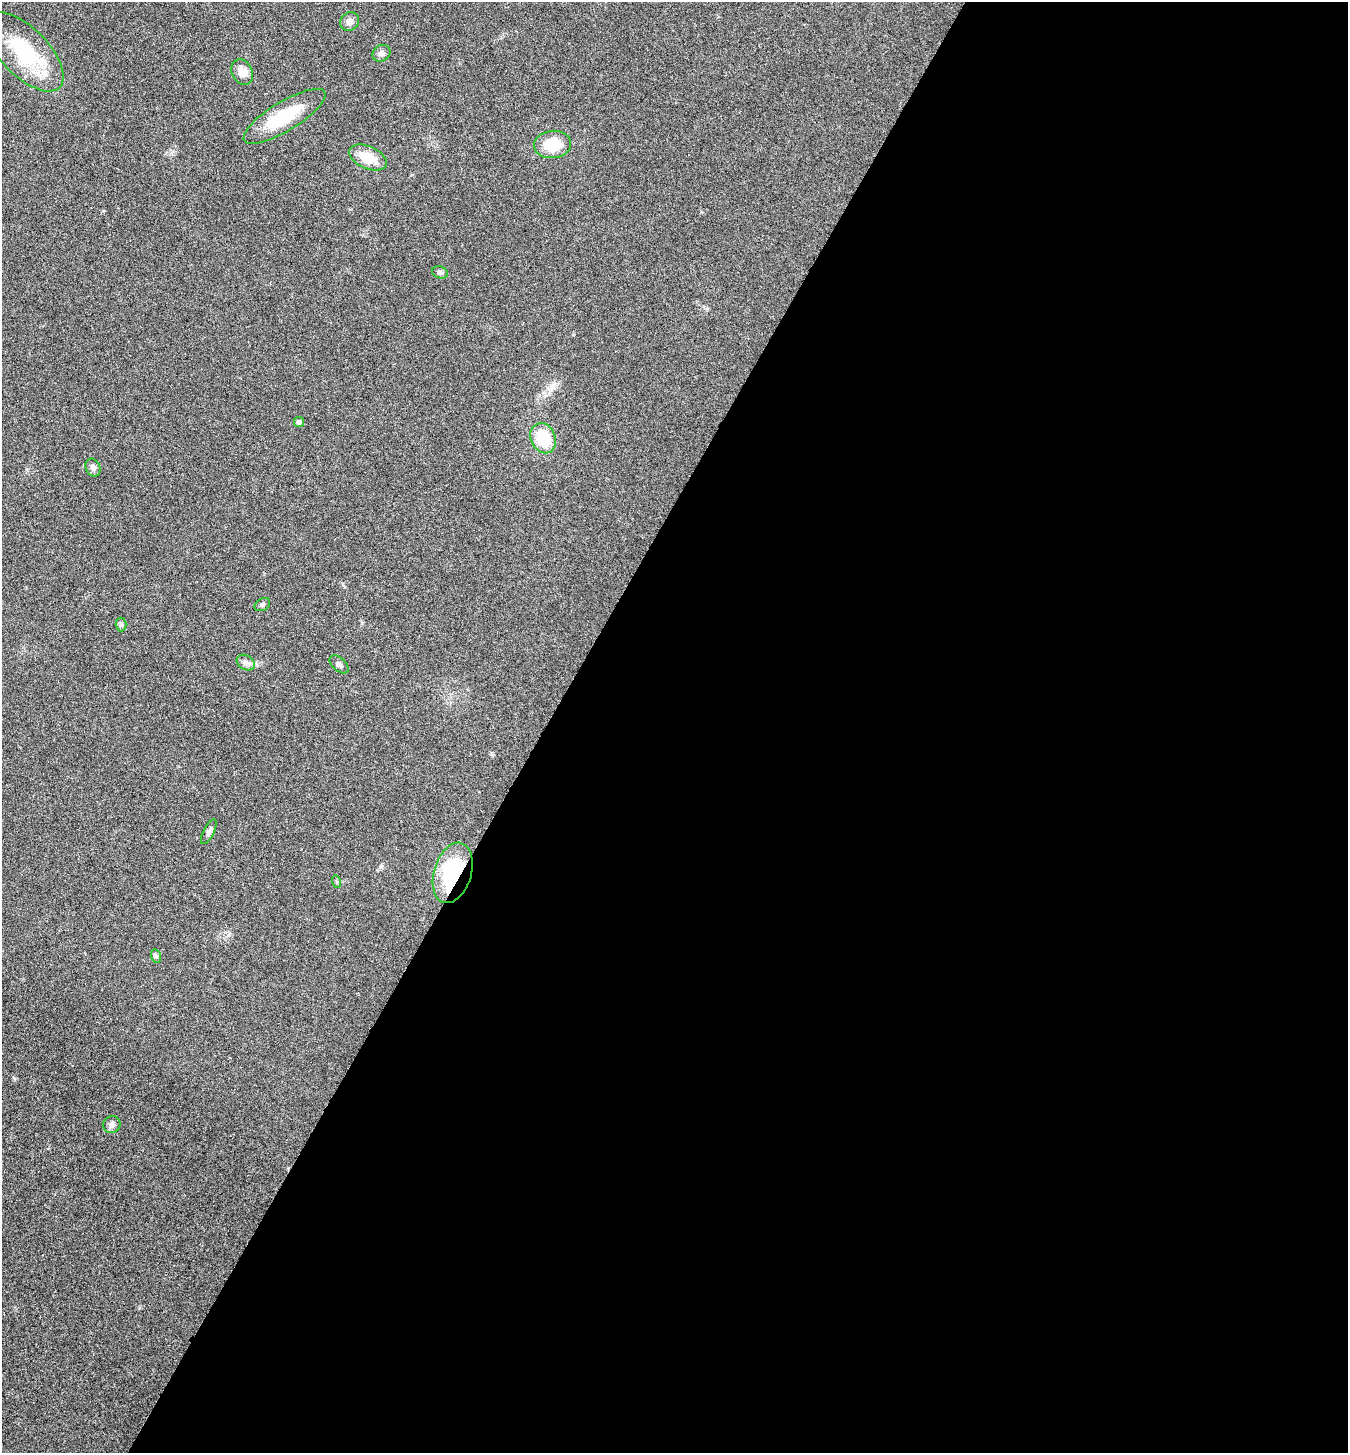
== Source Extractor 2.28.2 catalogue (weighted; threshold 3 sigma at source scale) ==
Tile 12 of 4 x 4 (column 4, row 3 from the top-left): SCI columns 4330-5675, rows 1457-2907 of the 5824 x 5817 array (HDU 1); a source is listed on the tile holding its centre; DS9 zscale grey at full resolution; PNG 1350 x 1455 px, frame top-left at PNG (2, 2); each listed source drawn as its Kron ellipse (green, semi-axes under 4 px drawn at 4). Shown black and unused: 60% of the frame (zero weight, under 3 of 6 exposures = <1% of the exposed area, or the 3 px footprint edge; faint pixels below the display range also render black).
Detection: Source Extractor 2.28.2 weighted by HDU 2 'WHT'; one run over the whole footprint, this tile lists its part. Background 0.0356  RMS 0.0039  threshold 0.0158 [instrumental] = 3 sigma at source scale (4.09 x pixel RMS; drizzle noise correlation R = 1.36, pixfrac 0.8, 0.05/0.05 arcsec/px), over >= 5 px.
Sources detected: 21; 1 inside a brighter listed object's ellipse — not listed separately; the other 20 listed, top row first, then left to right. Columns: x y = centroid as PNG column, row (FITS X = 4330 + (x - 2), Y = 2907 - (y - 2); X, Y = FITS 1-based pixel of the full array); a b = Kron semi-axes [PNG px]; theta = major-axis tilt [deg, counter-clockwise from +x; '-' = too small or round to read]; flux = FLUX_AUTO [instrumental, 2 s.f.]
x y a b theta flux
349 21 10 8 42 1.8
25 52 50 24 -46 27
381 53 9 8 - 1.4
242 72 13 10 -63 3.5
285 116 47 14 31 16
553 144 18 13 5 11
368 158 20 11 -24 8.4
440 272 8 6 -19 0.89
299 422 5 5 - 1.1
543 438 15 12 -65 13
93 467 9 7 -67 1.3
262 605 8 6 31 0.84
121 624 7 5 -86 0.91
246 663 9 7 -32 1.4
339 664 11 6 -42 1.3
209 832 13 5 63 1.2
453 873 31 18 73 30
337 882 6 4 -72 0.49
156 956 7 5 -74 0.73
112 1124 9 8 - 1.6
Overlapping masked pixels (flux is a lower limit): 1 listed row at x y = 453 873
Unlisted compact peaks at least as high as the median listed source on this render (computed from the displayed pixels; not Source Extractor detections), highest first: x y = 380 867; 228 935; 14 1078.